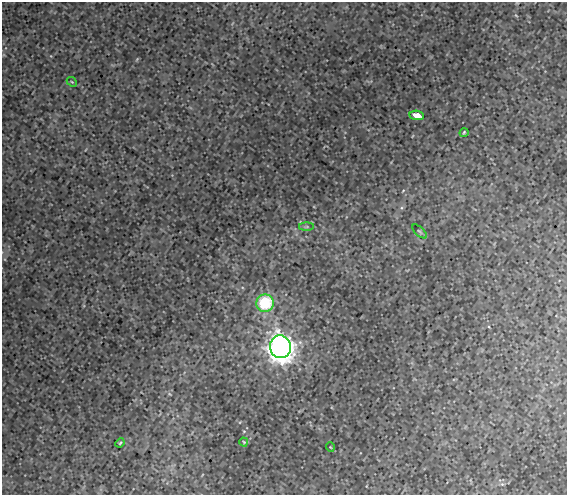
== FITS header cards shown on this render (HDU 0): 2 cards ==
NAXIS1  =                  565
NAXIS2  =                  493

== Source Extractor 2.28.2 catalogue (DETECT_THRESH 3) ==
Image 565 x 493 px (HDU 0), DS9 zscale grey, 1 PNG px = 1 image px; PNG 569 x 497 px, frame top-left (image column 1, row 493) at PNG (2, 2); each listed source drawn as its Kron ellipse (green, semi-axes under 4 px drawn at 4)
Background 0.00899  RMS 5.6e-04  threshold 0.00167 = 3 sigma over >= 5 px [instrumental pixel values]
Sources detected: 10; all 10 listed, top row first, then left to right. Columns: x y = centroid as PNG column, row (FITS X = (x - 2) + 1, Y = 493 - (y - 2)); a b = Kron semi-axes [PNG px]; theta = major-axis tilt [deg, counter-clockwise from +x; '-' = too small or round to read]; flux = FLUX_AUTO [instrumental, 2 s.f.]
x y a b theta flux
72 82 6 4 -43 0.05
417 115 7 4 -8 0.5
464 132 5 3 - 0.04
307 227 7 4 0 0.067
419 231 9 4 -45 0.061
265 303 9 8 - 2.3
280 347 11 10 - 33
244 442 4 4 - 0.035
120 443 5 4 - 0.043
330 447 5 3 - 0.028